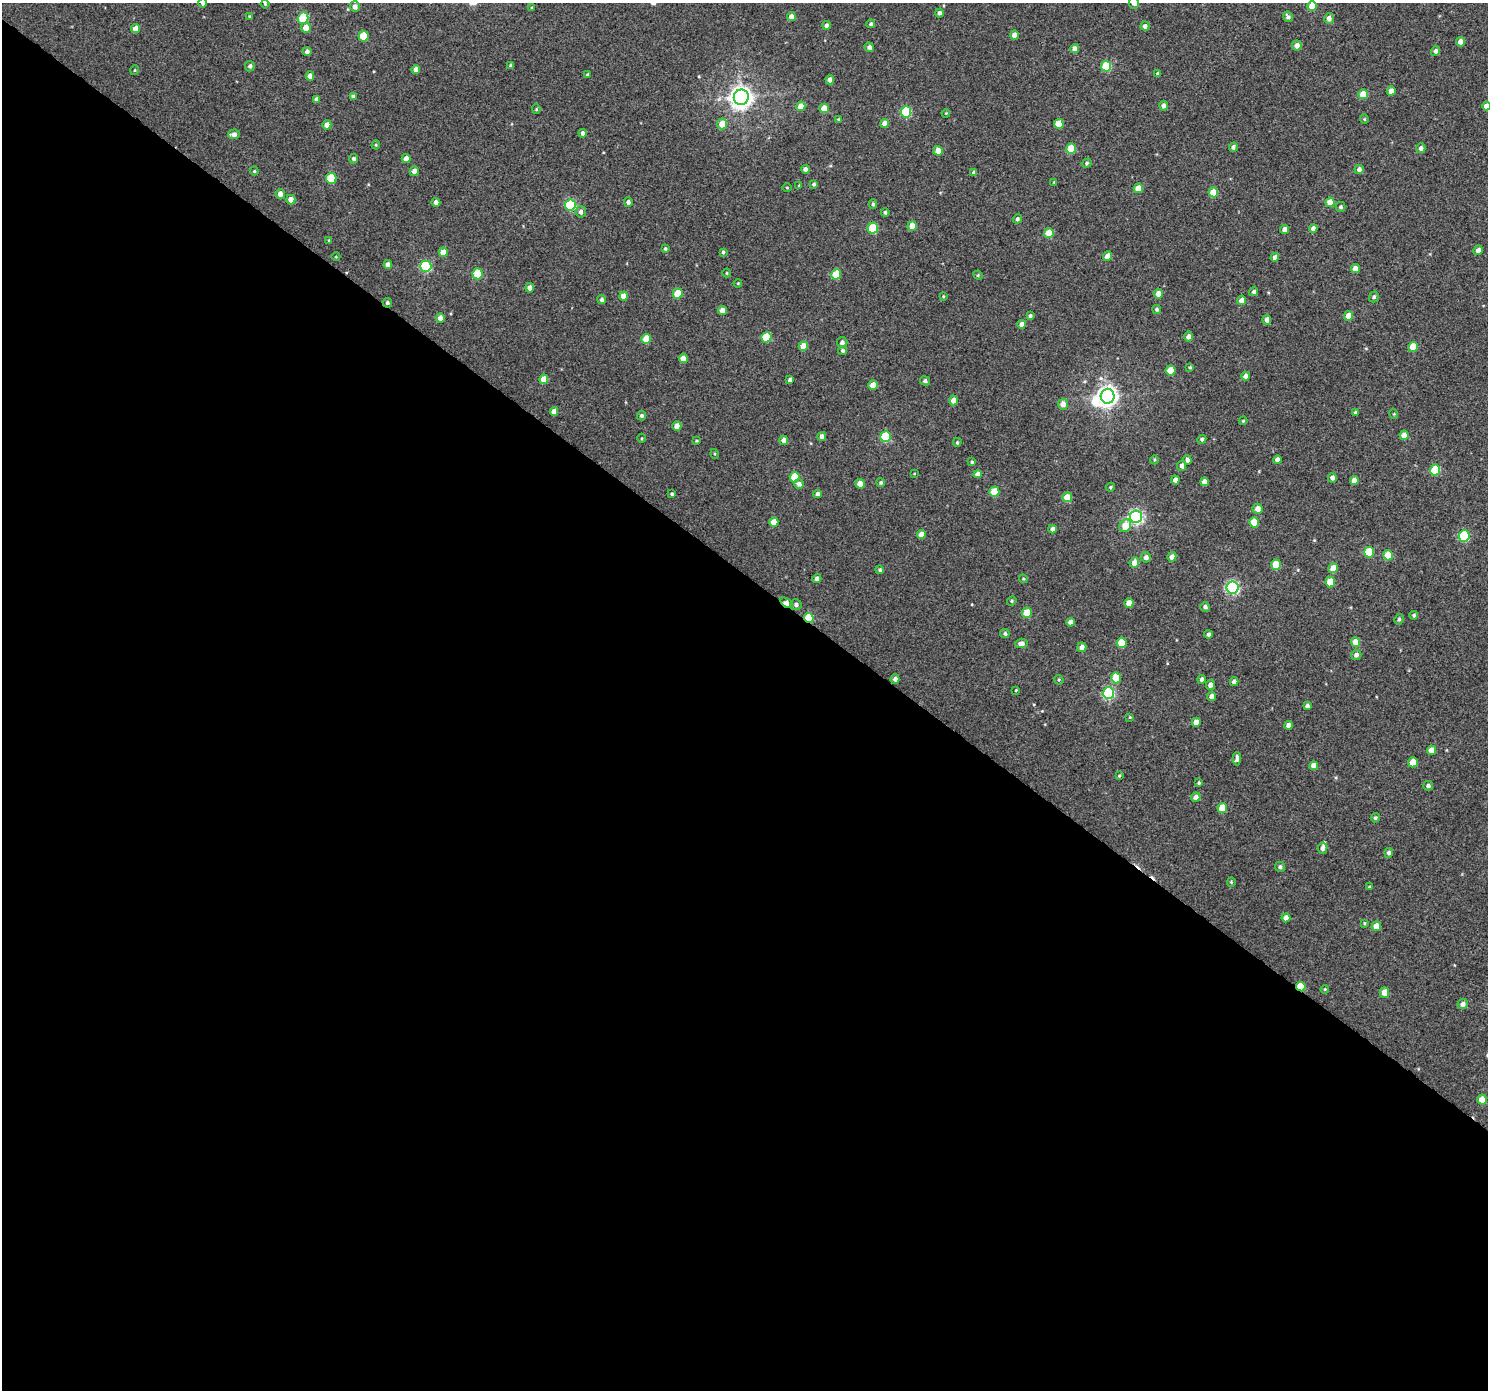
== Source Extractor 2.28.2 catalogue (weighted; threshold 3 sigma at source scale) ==
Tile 14 of 4 x 4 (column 2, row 4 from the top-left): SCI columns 1525-3010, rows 223-1610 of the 6026 x 6065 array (HDU 1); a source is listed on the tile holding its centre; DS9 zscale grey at full resolution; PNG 1490 x 1392 px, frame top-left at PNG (2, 3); each listed source drawn as its Kron ellipse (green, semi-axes under 4 px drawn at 4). Shown black and unused: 59% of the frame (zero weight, under 3 of 4 exposures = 5% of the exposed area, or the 3 px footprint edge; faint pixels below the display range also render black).
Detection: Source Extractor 2.28.2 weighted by HDU 2 'WHT'; one run over the whole footprint, this tile lists its part. Background 0.012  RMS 0.0058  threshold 0.0263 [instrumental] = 3 sigma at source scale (4.5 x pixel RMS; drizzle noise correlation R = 1.50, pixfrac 1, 0.0396/0.0396 arcsec/px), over >= 5 px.
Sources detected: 254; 1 inside a brighter object's white glare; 2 cosmic-ray / hot-pixel residue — neither listed nor drawn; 1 inside a brighter listed object's ellipse — not listed separately; the other 250 listed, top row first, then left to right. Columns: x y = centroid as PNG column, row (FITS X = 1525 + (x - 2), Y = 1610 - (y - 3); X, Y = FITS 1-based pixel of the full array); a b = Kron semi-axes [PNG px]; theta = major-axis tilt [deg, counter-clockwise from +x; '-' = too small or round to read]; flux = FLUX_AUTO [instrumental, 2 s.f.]
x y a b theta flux
203 3 5 4 - 1.3
1134 3 5 5 - 3
265 4 4 3 - 0.5
1312 6 5 4 - 8.4
355 7 5 5 - 2.7
532 8 4 4 - 0.8
939 13 4 4 - 1.9
249 16 4 3 - 0.56
791 17 4 4 - 4.1
1288 17 6 4 -57 1.7
303 18 5 5 - 27
1329 18 5 5 - 2.7
871 24 4 4 - 1.5
827 25 4 4 - 2.3
1145 26 4 4 - 2.3
306 28 5 5 - 5.8
136 29 4 4 - 5.1
1015 35 5 4 - 4.9
363 36 5 5 - 18
1460 42 5 4 - 3.6
1297 46 5 5 - 3.5
869 47 5 4 - 1.8
1075 49 4 4 - 3.2
1435 51 5 4 - 1.9
307 52 4 4 - 2
250 66 5 5 - 1.5
511 66 4 3 - 1.4
1106 66 5 5 - 26
135 70 5 3 - 0.48
416 70 4 4 - 4.3
1158 73 3 3 - 0.95
588 75 3 3 - 1.2
310 76 4 4 - 3.2
830 80 5 4 - 2.7
1391 91 4 4 - 3.3
1363 94 5 4 - 9
353 96 4 4 - 1.8
741 97 7 7 - 480
317 99 4 4 - 2.3
801 106 5 4 - 7.4
1163 106 5 4 - 1.9
1486 106 4 4 - 3.5
824 108 5 4 - 7.4
536 109 5 4 - 0.62
906 112 5 5 - 40
946 113 4 3 - 0.5
1364 119 4 4 - 0.61
838 120 3 3 - 0.74
884 123 4 4 - 3.7
722 124 5 5 - 8.8
1059 124 5 5 - 11
327 125 5 4 - 4.4
583 133 4 4 - 2
234 134 6 5 - 2.4
376 145 4 4 - 0.65
1233 147 4 4 - 1.6
1421 148 5 4 - 1.8
1071 149 5 5 - 17
938 151 5 4 - 6.2
353 159 4 4 - 1.2
406 159 4 4 - 3.1
1087 163 5 4 - 1
805 169 4 4 - 2.5
1359 169 5 4 - 2.2
254 171 4 4 - 0.59
414 171 5 4 - 3.5
974 172 4 3 - 1.9
331 178 5 5 - 22
1054 182 4 3 - 0.49
814 184 4 4 - 1.1
799 185 4 3 - 0.47
787 188 5 3 - 0.46
1138 188 5 4 - 7.9
1213 192 5 5 - 11
280 194 5 4 - 3.7
291 200 5 4 - 5
436 202 4 4 - 2.4
628 202 4 4 - 1.7
1330 202 5 4 - 6.4
873 204 5 4 - 0.96
570 205 5 5 - 50
1340 207 5 5 - 1.1
581 212 6 5 - 2.1
885 212 4 4 - 1.1
1017 219 5 4 - 1.2
912 226 5 4 - 7.1
873 228 5 5 - 21
1313 228 4 4 - 2.8
1285 229 4 4 - 3.3
1049 233 5 5 - 10
329 240 4 3 - 0.63
665 249 4 3 - 1
1478 250 5 4 - 2.9
443 252 4 4 - 6.5
723 252 4 4 - 0.86
1107 256 5 4 - 4.4
336 257 4 3 - 0.45
1275 257 4 4 - 2.6
388 265 4 4 - 3.4
426 266 6 5 - 48
1355 269 4 4 - 4.7
727 273 4 4 - 0.6
478 274 5 5 - 18
836 274 5 5 - 16
978 275 5 4 - 0.71
738 283 4 3 - 0.49
530 288 4 4 - 3
1254 292 5 4 - 1.6
678 293 5 5 - 13
1158 294 5 4 - 4
623 296 4 4 - 6.5
943 296 4 3 - 0.56
1374 297 5 4 - 1.3
602 299 4 4 - 1.7
1242 300 4 4 - 5
387 303 5 4 - 1.4
1157 309 4 4 - 1.3
722 310 4 4 - 4.6
1030 316 4 4 - 1.3
1349 316 5 4 - 7.3
440 318 4 4 - 3.5
1267 320 5 4 - 2.7
1022 324 4 4 - 3.4
1188 336 5 4 - 2.4
766 337 5 5 - 19
646 339 5 4 - 12
842 343 5 5 - 2.3
803 346 5 4 - 8.7
1413 347 5 5 - 11
843 351 4 4 - 1.2
683 358 4 4 - 5.4
1190 367 4 4 - 0.63
1171 370 5 5 - 12
1246 376 4 4 - 2.7
544 379 5 4 - 7.6
790 380 4 4 - 1.7
925 381 5 4 - 1.4
873 385 4 4 - 6.4
1107 396 7 7 - 320
953 400 5 4 - 4.8
1063 404 5 5 - 4.7
554 411 4 4 - 4.6
1356 412 3 3 - 1.1
1394 414 5 3 - 0.52
642 416 4 4 - 1.5
1243 421 4 4 - 0.6
677 426 5 4 - 6.5
1404 435 5 4 - 5.5
822 436 4 4 - 2.4
885 437 5 5 - 30
642 438 4 3 - 0.57
1202 439 4 4 - 1.3
784 440 4 4 - 2.8
696 441 3 2 - 0.55
957 442 4 3 - 0.72
715 454 5 3 - 0.55
1154 460 4 3 - 0.52
1187 460 4 4 - 2.2
1277 460 4 4 - 2.5
972 462 4 3 - 0.84
1182 466 5 4 - 2.2
1435 470 5 5 - 25
914 474 4 2 - 0.38
978 474 4 4 - 2.6
795 477 5 5 - 16
1332 478 5 4 - 2.1
1175 480 4 4 - 2.6
1354 480 4 4 - 4.2
1204 482 4 4 - 3.8
881 483 4 4 - 0.97
799 484 5 5 - 2.4
860 484 4 4 - 7.8
1111 487 5 3 - 0.79
994 492 5 5 - 15
672 494 3 3 - 0.93
818 494 4 4 - 2.9
1067 497 5 4 - 8.7
1258 509 5 5 - 4.3
1136 517 6 6 - 120
774 522 5 4 - 8.8
1254 522 5 4 - 13
1125 526 7 5 58 10
1053 529 4 4 - 3.1
921 534 4 4 - 5.2
1464 536 6 5 - 40
1369 552 5 5 - 20
1388 555 5 5 - 15
1146 557 5 5 - 2.5
1172 557 4 4 - 3.5
1134 563 5 5 - 5
1276 565 5 5 - 15
1333 568 5 4 - 7.6
880 570 4 4 - 1.1
817 578 4 4 - 1.8
1023 579 4 4 - 0.62
1330 582 5 4 - 11
1232 587 6 6 - 96
1012 601 5 4 - 0.84
786 603 7 4 -34 8.3
1129 603 5 4 - 6
796 605 5 5 - 1.6
1205 607 5 4 - 1.6
1027 613 5 5 - 15
1414 615 4 4 - 0.9
809 618 5 4 - 22
1399 619 5 4 - 1.2
1070 622 4 4 - 3.3
1005 634 5 4 - 1.3
1209 634 4 4 - 1.7
1356 642 5 4 - 8.3
1021 643 6 4 3 2.5
1122 643 5 5 - 14
1082 647 5 4 - 2.8
1356 655 5 5 - 2.1
1116 678 5 5 - 14
895 679 4 4 - 2.2
1202 679 4 4 - 1.7
1059 680 5 4 - 0.67
1234 682 4 4 - 2.3
1210 685 5 4 - 2.5
1016 690 3 2 - 0.46
1109 693 6 5 - 68
1212 696 4 4 - 3.2
1307 706 4 4 - 1.8
1130 717 3 3 - 0.5
1196 722 4 4 - 4.2
1288 725 4 4 - 3
1431 750 5 4 - 5
1237 759 7 4 87 1.9
1413 762 5 5 - 9.7
1314 766 4 4 - 4.7
1119 776 4 3 - 0.57
1199 783 4 3 - 0.84
1428 786 5 4 - 1.5
1196 797 5 4 - 2.9
1222 808 5 5 - 8.6
1375 818 5 4 - 1
1323 848 6 5 - 2.5
1389 853 5 4 - 1.6
1280 867 5 5 - 1.5
1231 882 4 4 - 0.59
1369 887 3 3 - 0.7
1286 918 4 4 - 4
1364 923 3 3 - 0.57
1376 926 5 4 - 6.8
1301 987 5 4 - 18
1325 989 4 3 - 0.54
1385 993 5 4 - 6.8
1463 1004 5 5 - 2.7
1482 1100 5 5 - 7.4
Overlapping masked pixels (flux is a lower limit): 5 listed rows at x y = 387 303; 786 603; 809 618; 1109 693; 1301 987
Isophote crosses this tile's border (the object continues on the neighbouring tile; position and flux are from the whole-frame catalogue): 3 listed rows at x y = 203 3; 1134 3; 1486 106